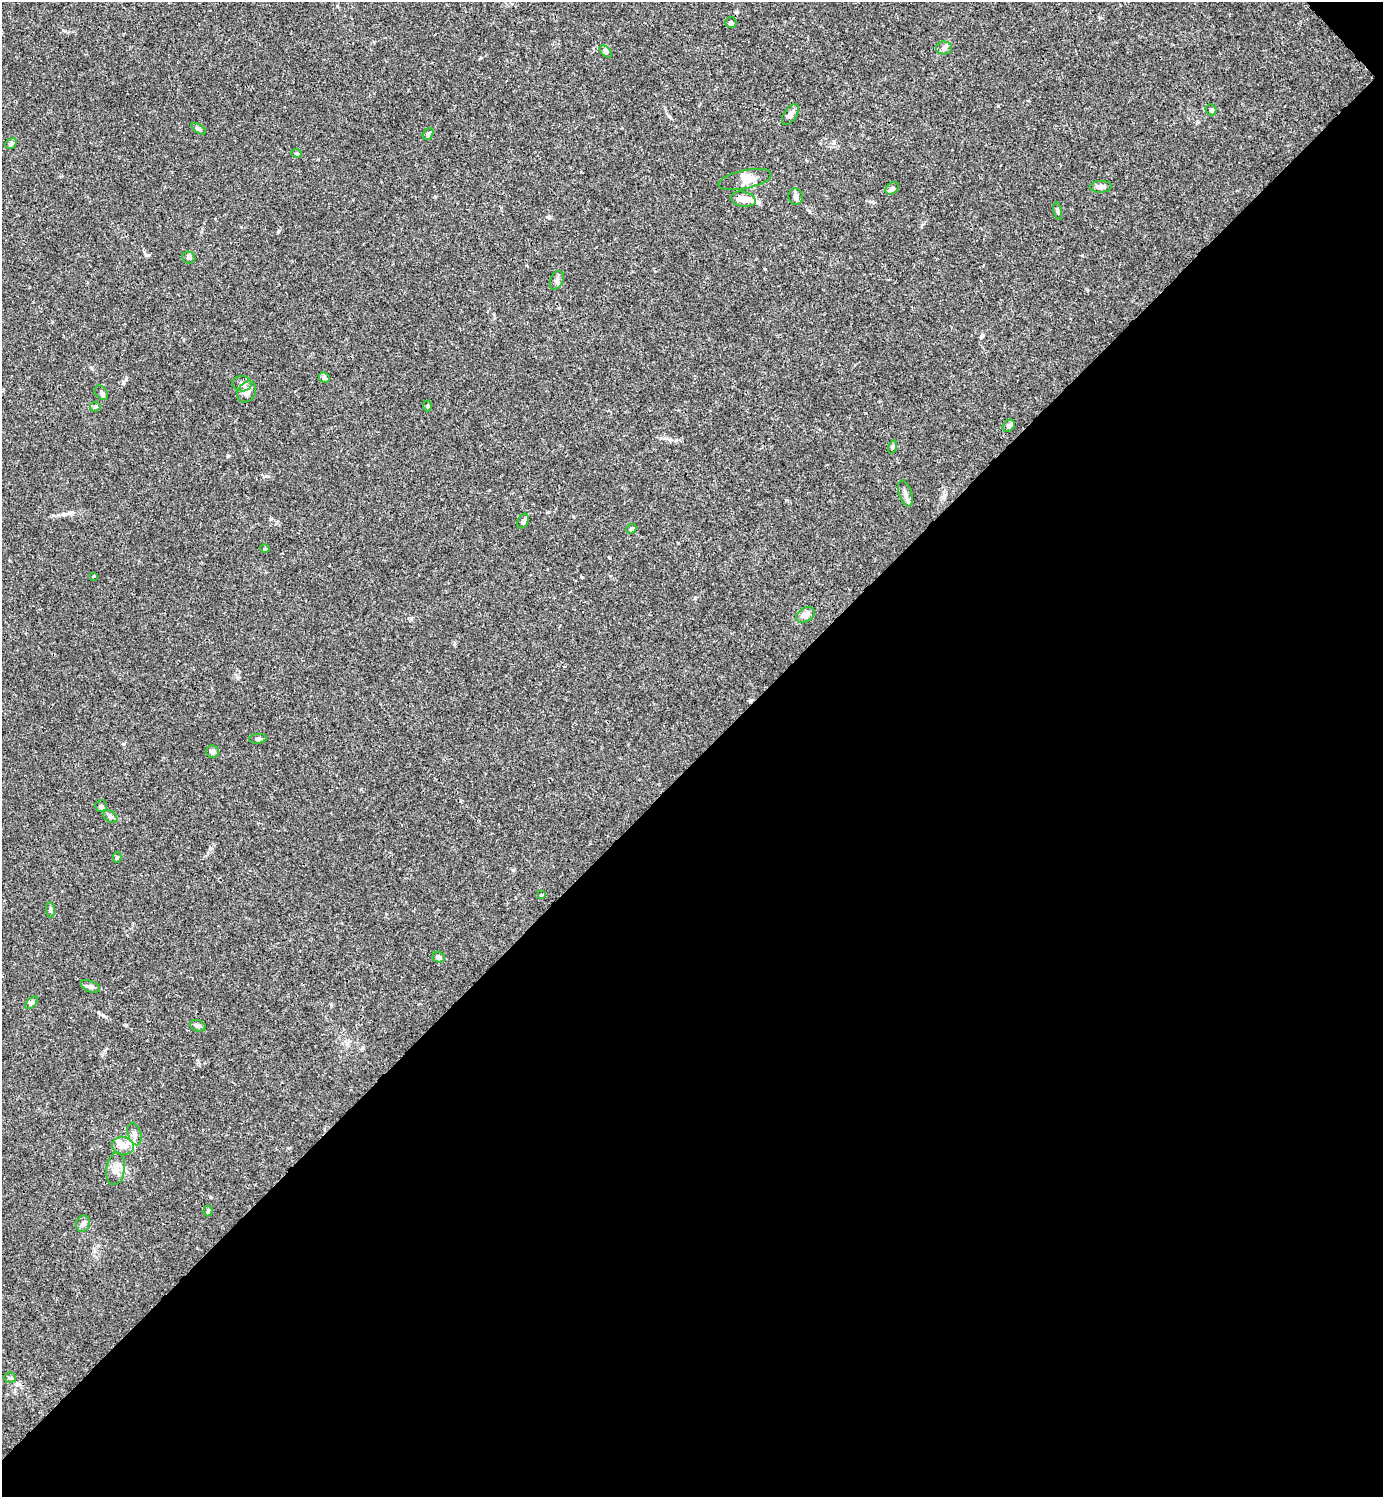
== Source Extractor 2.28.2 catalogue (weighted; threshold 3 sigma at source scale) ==
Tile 12 of 4 x 4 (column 4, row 3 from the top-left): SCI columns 4444-5824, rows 1495-2989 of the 5981 x 5982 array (HDU 1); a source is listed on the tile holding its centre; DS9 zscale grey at full resolution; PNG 1385 x 1499 px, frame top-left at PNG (2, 2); each listed source drawn as its Kron ellipse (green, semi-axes under 4 px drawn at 4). Shown black and unused: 49% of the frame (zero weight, under 3 of 4 exposures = <1% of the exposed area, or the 3 px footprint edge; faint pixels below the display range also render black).
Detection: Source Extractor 2.28.2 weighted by HDU 2 'WHT'; one run over the whole footprint, this tile lists its part. Background 0.0149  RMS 0.0021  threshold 0.00953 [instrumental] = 3 sigma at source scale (4.5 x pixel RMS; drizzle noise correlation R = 1.50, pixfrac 1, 0.05/0.05 arcsec/px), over >= 5 px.
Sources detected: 51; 3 inside a brighter listed object's ellipse — not listed separately; the other 48 listed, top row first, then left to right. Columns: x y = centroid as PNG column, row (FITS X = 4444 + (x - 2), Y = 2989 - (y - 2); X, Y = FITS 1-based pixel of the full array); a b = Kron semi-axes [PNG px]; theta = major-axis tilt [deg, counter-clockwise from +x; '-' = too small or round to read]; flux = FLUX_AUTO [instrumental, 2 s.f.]
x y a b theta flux
731 23 5 5 - 0.46
944 48 8 6 3 0.64
606 51 7 4 -44 0.41
1211 110 6 5 - 0.32
790 114 12 6 56 0.86
199 129 8 4 -35 0.36
428 134 6 4 54 0.48
11 144 6 5 - 0.61
297 153 5 4 - 0.33
745 179 27 9 12 2.2
1101 187 11 6 1 0.79
892 188 7 5 40 0.68
796 197 8 7 - 0.65
743 199 12 7 -11 1.6
1058 211 9 3 -78 0.39
189 258 6 6 - 0.49
557 280 10 6 65 0.65
324 378 5 5 - 0.47
242 384 9 7 -3 0.91
247 392 11 8 55 1.4
101 393 8 6 -49 0.58
428 406 5 3 - 0.24
95 407 5 5 - 0.31
1009 426 7 5 46 0.53
892 447 7 4 72 0.3
905 494 13 6 -72 0.91
523 521 8 5 62 0.59
631 529 5 4 - 0.41
265 549 5 3 - 0.19
94 576 4 3 - 0.22
805 615 10 7 32 1.3
258 739 8 5 5 0.43
212 752 6 6 - 0.56
101 806 6 6 - 0.39
110 817 8 5 -38 0.52
117 857 5 4 - 0.35
542 895 3 3 - 0.32
50 910 8 4 -83 0.36
439 957 6 5 - 0.7
90 986 10 5 -22 0.6
32 1003 8 4 46 0.41
198 1026 8 5 -18 0.48
134 1134 11 6 -73 0.82
123 1146 11 9 -11 1.6
116 1169 16 9 81 1.8
208 1211 5 4 - 0.3
83 1224 8 6 71 0.66
10 1378 6 5 - 0.37
Unlisted compact peaks at least as high as the median listed source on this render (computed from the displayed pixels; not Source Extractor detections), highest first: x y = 266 476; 695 598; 278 232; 125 1025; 1198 122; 123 744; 765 269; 147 255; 228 456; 998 106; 513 870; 103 1015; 549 217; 64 514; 981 336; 331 1005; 676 440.